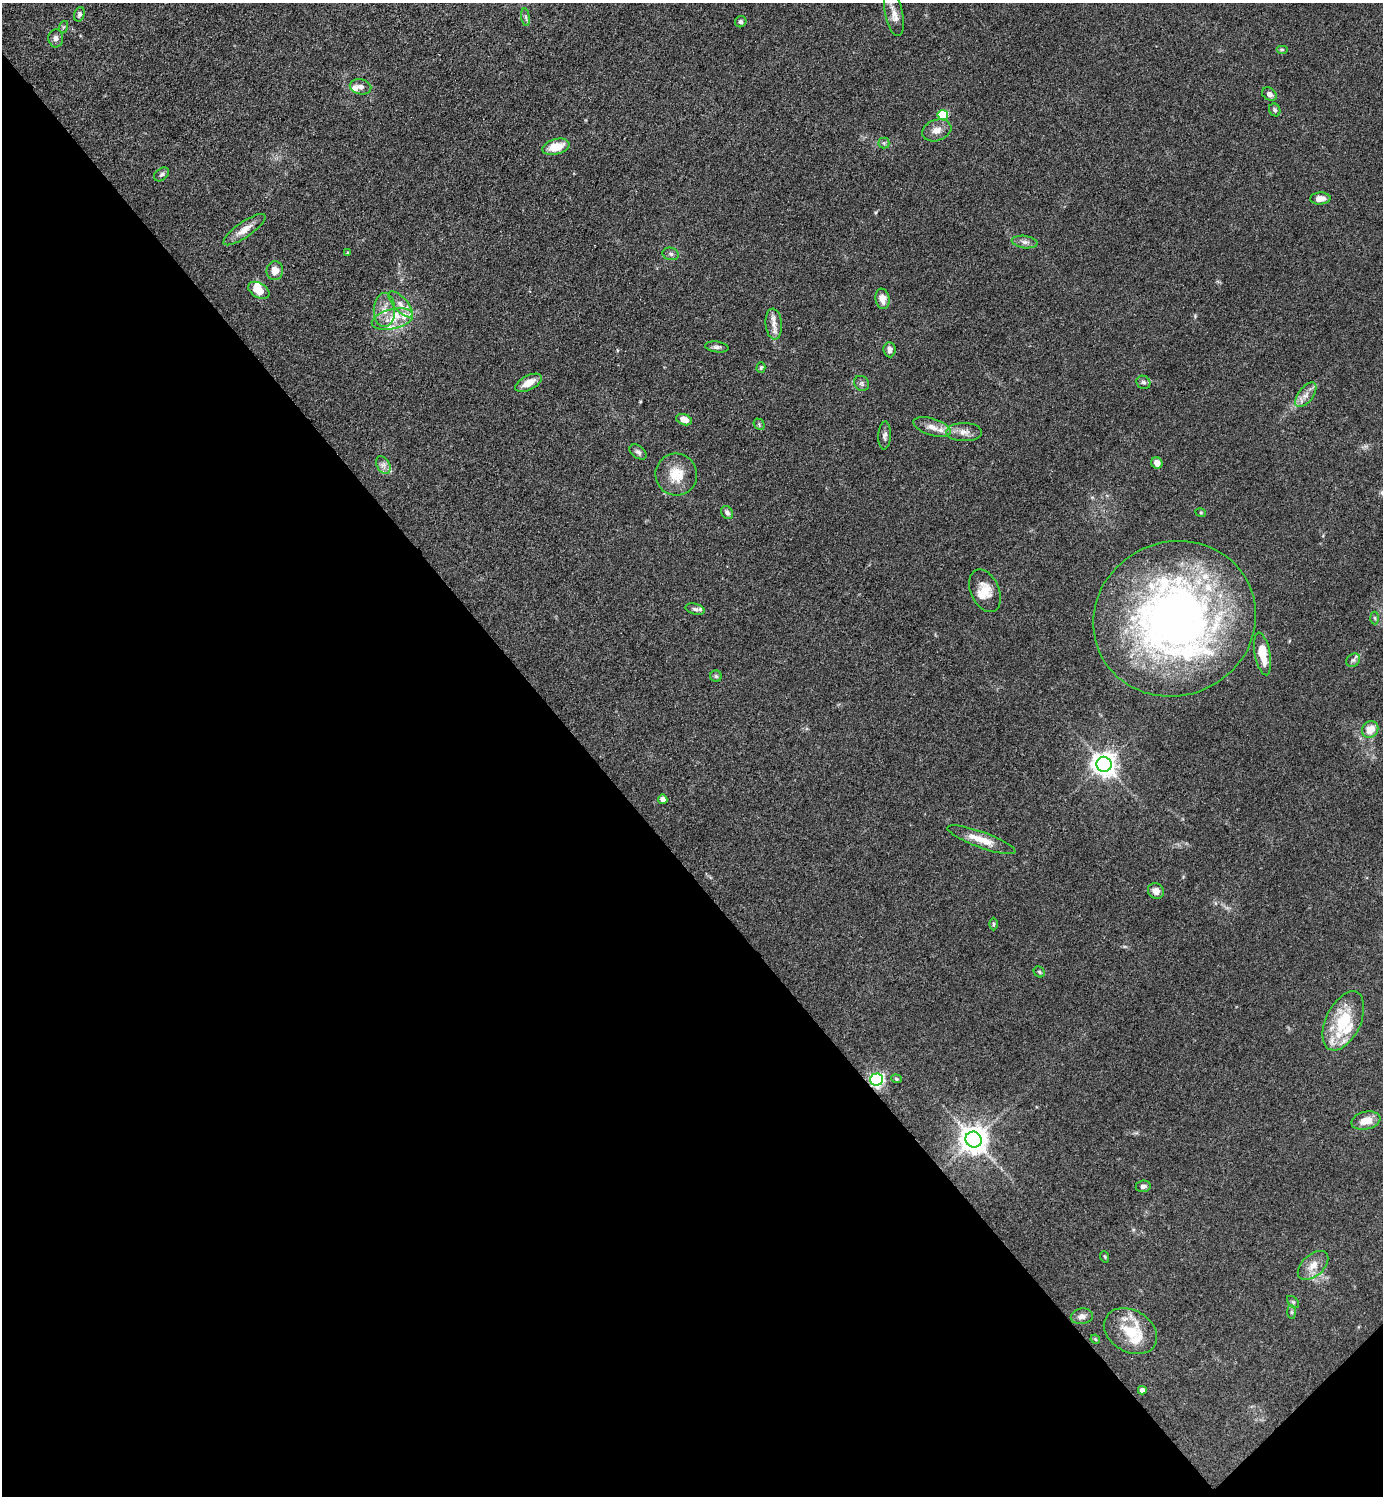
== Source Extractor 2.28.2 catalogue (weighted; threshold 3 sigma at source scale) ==
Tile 14 of 4 x 4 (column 2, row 4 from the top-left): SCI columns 1681-3061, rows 3-1496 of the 5980 x 5982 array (HDU 1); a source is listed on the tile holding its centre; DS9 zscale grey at full resolution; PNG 1385 x 1498 px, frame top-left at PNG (2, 3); each listed source drawn as its Kron ellipse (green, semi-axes under 4 px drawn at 4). Shown black and unused: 43% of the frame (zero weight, under 3 of 4 exposures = <1% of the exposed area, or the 3 px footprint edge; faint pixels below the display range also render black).
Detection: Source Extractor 2.28.2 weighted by HDU 2 'WHT'; one run over the whole footprint, this tile lists its part. Background 0.0863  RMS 0.0063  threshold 0.0286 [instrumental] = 3 sigma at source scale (4.5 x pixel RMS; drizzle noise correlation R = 1.50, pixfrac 1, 0.05/0.05 arcsec/px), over >= 5 px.
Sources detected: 90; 1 inside a brighter object's white glare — neither listed nor drawn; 16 inside a brighter listed object's ellipse — not listed separately; the other 73 listed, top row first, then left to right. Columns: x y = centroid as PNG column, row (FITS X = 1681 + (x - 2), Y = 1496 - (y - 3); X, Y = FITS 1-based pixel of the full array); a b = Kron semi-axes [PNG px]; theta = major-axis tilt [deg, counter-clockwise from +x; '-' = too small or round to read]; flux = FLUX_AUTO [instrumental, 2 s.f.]
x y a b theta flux
894 13 23 9 -78 5.8
79 14 7 5 73 1.5
526 17 9 4 -81 1.4
741 22 6 5 - 1.3
63 27 6 4 71 0.8
56 38 9 7 -87 2.6
1282 49 6 4 0 0.85
361 87 11 7 -12 3.4
1269 94 8 6 -36 2.4
1275 110 7 5 -64 1.5
943 115 5 5 - 34
937 130 15 10 19 5.5
884 143 5 5 - 1.1
556 147 14 7 15 12
162 174 8 6 38 1.5
1320 198 10 6 3 4.4
244 230 25 7 35 7
1025 242 13 6 -8 2.9
347 253 4 3 - 0.59
671 254 8 6 -15 1.8
275 271 9 8 - 5.3
259 290 11 7 -32 8.4
882 299 10 7 -80 5.9
400 304 16 7 -48 4.6
384 310 17 10 88 7.5
392 319 21 10 13 10
774 324 15 8 -85 5.1
717 347 12 5 -6 1.8
890 350 7 6 - 2.8
761 367 5 4 - 0.88
1143 382 7 6 - 1.8
529 383 14 7 27 7.7
861 383 8 7 - 1.7
1306 395 14 7 53 4.6
684 420 8 5 -19 6.2
759 424 6 5 - 0.97
932 427 20 8 -17 6.1
964 432 18 9 -1 5.1
885 435 14 6 87 2.3
638 452 9 6 -37 2
1157 463 6 5 - 5.5
383 465 9 6 -60 2.8
676 474 21 21 - 14
727 513 7 5 -57 2
1201 513 5 3 - 0.63
985 591 22 14 -66 10
695 609 10 5 -16 1.7
1375 618 6 4 -87 1
1174 619 82 77 24 370
1262 654 21 7 -80 14
1353 660 7 6 - 1.7
716 676 6 5 - 1.2
1370 729 9 7 51 8.2
1104 764 7 7 - 560
663 799 4 4 - 6.7
981 840 36 8 -20 11
1156 891 8 7 - 4.5
994 924 6 4 89 0.91
1039 972 6 5 - 0.99
1343 1021 32 17 64 30
896 1079 5 4 - 0.75
876 1080 6 6 - 160
1366 1121 15 9 13 8.1
974 1140 8 8 - 810
1143 1186 7 5 7 2.3
1105 1257 6 3 -72 0.65
1313 1265 18 10 42 7.3
1293 1302 7 4 -45 1.1
1291 1312 7 4 -90 1.1
1082 1316 11 8 10 3.1
1130 1331 28 21 -30 21
1095 1339 5 4 - 0.73
1142 1390 4 4 - 4.3
Overlapping masked pixels (flux is a lower limit): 1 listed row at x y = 876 1080